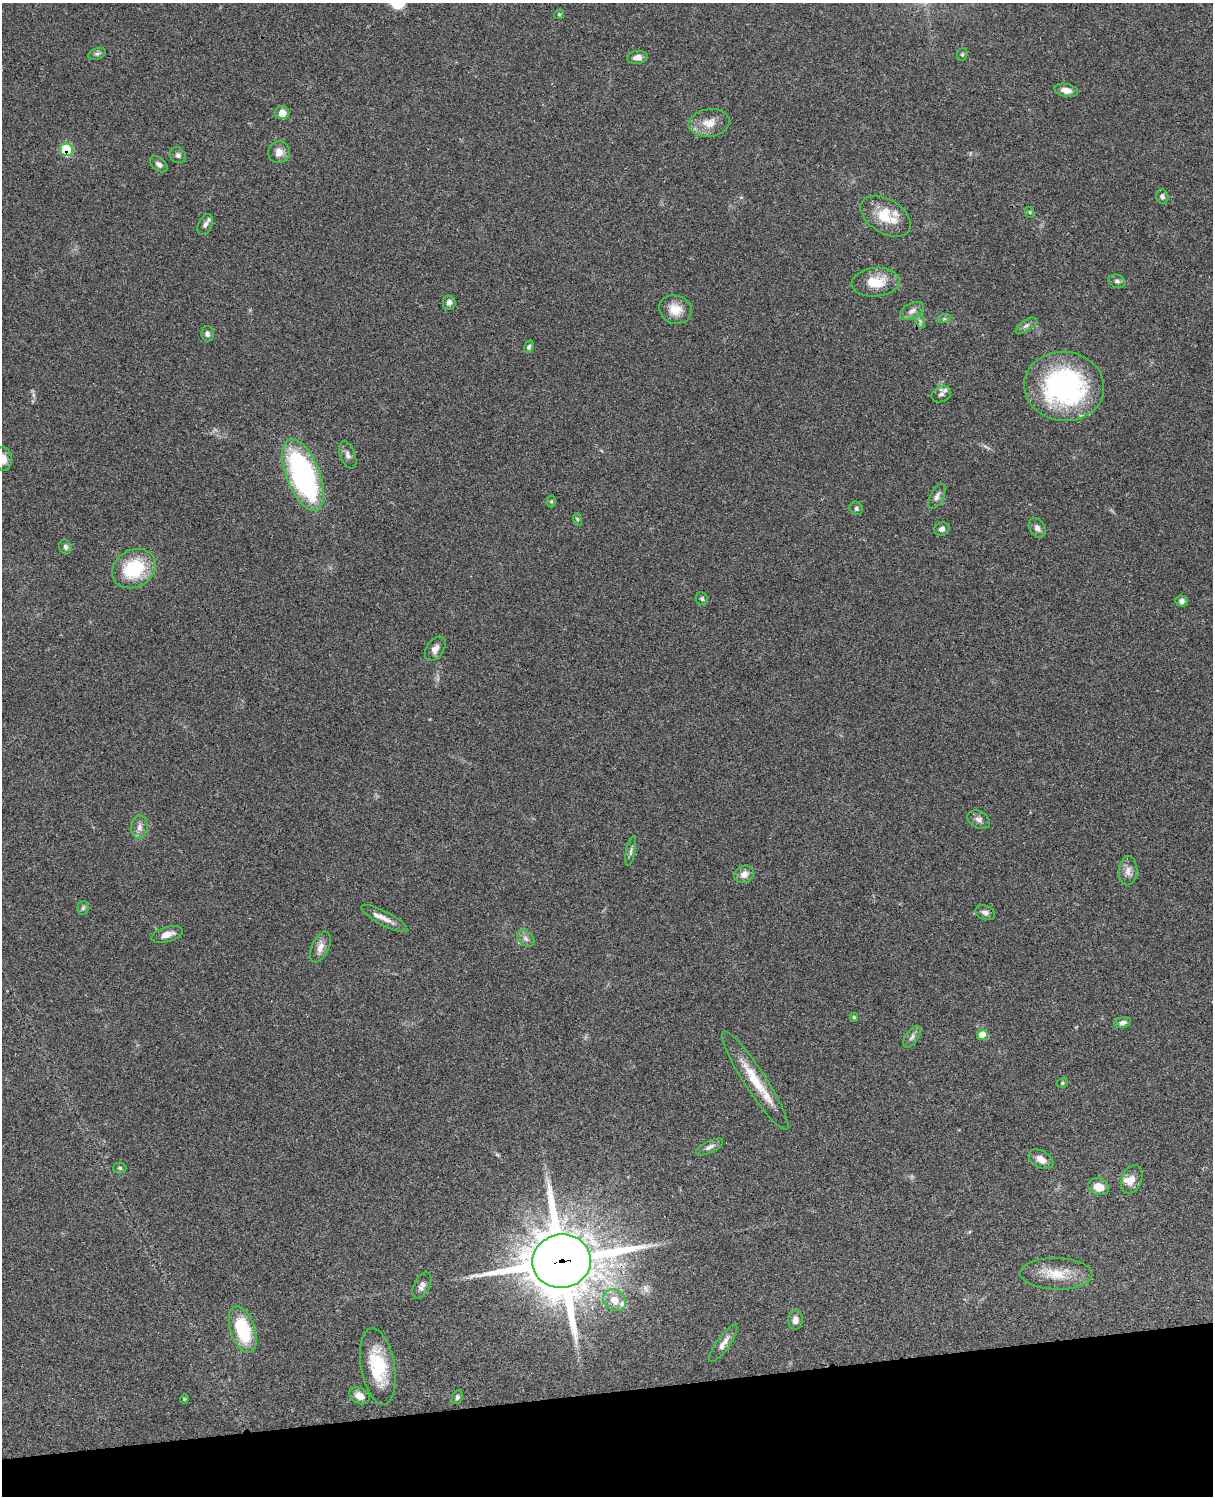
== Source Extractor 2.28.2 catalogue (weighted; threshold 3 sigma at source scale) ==
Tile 10 of 4 x 3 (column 2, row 3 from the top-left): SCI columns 1335-2545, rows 276-1769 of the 5085 x 4922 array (HDU 1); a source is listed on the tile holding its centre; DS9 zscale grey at full resolution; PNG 1215 x 1498 px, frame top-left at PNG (2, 3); each listed source drawn as its Kron ellipse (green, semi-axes under 4 px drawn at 4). Shown black and unused: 7% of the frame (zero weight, under 3 of 4 exposures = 6% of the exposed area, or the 3 px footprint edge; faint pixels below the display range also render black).
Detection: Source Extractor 2.28.2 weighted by HDU 2 'WHT'; one run over the whole footprint, this tile lists its part. Background 0.107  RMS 0.0066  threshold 0.0295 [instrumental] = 3 sigma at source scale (4.5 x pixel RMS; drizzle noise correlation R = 1.50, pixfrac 1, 0.05/0.05 arcsec/px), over >= 5 px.
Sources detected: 77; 3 inside a brighter listed object's ellipse — not listed separately; the other 74 listed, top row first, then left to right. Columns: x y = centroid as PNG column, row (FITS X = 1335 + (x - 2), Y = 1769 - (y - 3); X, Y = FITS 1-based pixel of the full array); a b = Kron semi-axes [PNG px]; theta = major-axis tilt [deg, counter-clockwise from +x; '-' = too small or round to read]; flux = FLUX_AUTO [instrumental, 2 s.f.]
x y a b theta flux
559 14 5 4 - 0.74
97 54 9 5 20 1.7
962 54 6 5 - 1
638 57 10 6 8 3.4
1066 90 12 6 -12 4.4
282 113 7 6 - 7.2
709 123 20 14 7 9.2
67 150 6 6 - 30
279 152 11 10 - 5.2
178 155 8 7 - 2
159 164 10 6 -40 2.5
1162 197 7 6 - 1.9
1029 212 5 3 - 0.69
886 216 28 17 -32 19
205 224 11 7 64 2.5
1117 281 8 6 -18 1.8
876 282 24 14 5 15
449 302 7 6 - 2.6
675 309 16 14 -18 9.2
912 311 13 7 29 3.5
944 319 7 4 18 1
920 321 7 4 -72 1.4
1026 326 12 5 34 2.2
207 334 7 6 - 2.1
529 347 6 4 69 1.3
1064 386 40 34 -6 120
941 394 10 7 26 2.5
348 455 14 7 -69 3
3 459 12 8 -84 4.8
303 475 38 16 -69 140
937 496 14 6 64 2.8
551 501 6 4 89 0.96
856 508 7 6 - 1.5
577 519 6 4 -71 0.8
1037 528 10 7 -58 2.8
942 529 8 6 18 2.3
65 547 7 6 - 1.6
134 569 23 18 31 36
702 599 6 6 - 1.1
1182 601 6 5 - 2.3
435 649 13 8 56 4
979 820 12 8 -27 3.1
139 827 11 8 84 3.5
631 851 15 4 79 1.9
1128 871 14 9 85 4.6
744 874 10 8 32 3.9
83 908 7 5 87 1.2
985 913 10 7 -21 2.4
384 918 26 7 -28 5.2
167 934 16 7 17 5.2
526 939 9 7 -39 2.6
320 947 16 8 66 4.6
854 1017 4 4 - 0.89
1123 1023 8 5 13 2.2
982 1035 5 5 - 11
912 1037 12 6 55 2.6
755 1080 58 11 -57 22
1062 1083 6 4 16 0.99
710 1147 15 6 27 2.6
1041 1159 13 8 -29 5.1
120 1168 6 5 - 1
1132 1179 15 10 68 5.6
1098 1187 10 8 -17 7.9
562 1261 29 27 8 4100
1056 1274 36 16 -1 17
422 1286 14 7 63 3
615 1300 12 10 -40 7.5
795 1320 10 7 85 3.8
243 1330 24 12 -70 37
723 1344 22 6 54 4.6
378 1366 39 17 -80 32
360 1396 11 7 -28 4.9
457 1397 7 5 72 1.5
184 1399 4 4 - 0.63
Overlapping masked pixels (flux is a lower limit): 2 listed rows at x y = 67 150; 562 1261
Isophote crosses this tile's border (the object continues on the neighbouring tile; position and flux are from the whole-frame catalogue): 1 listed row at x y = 3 459